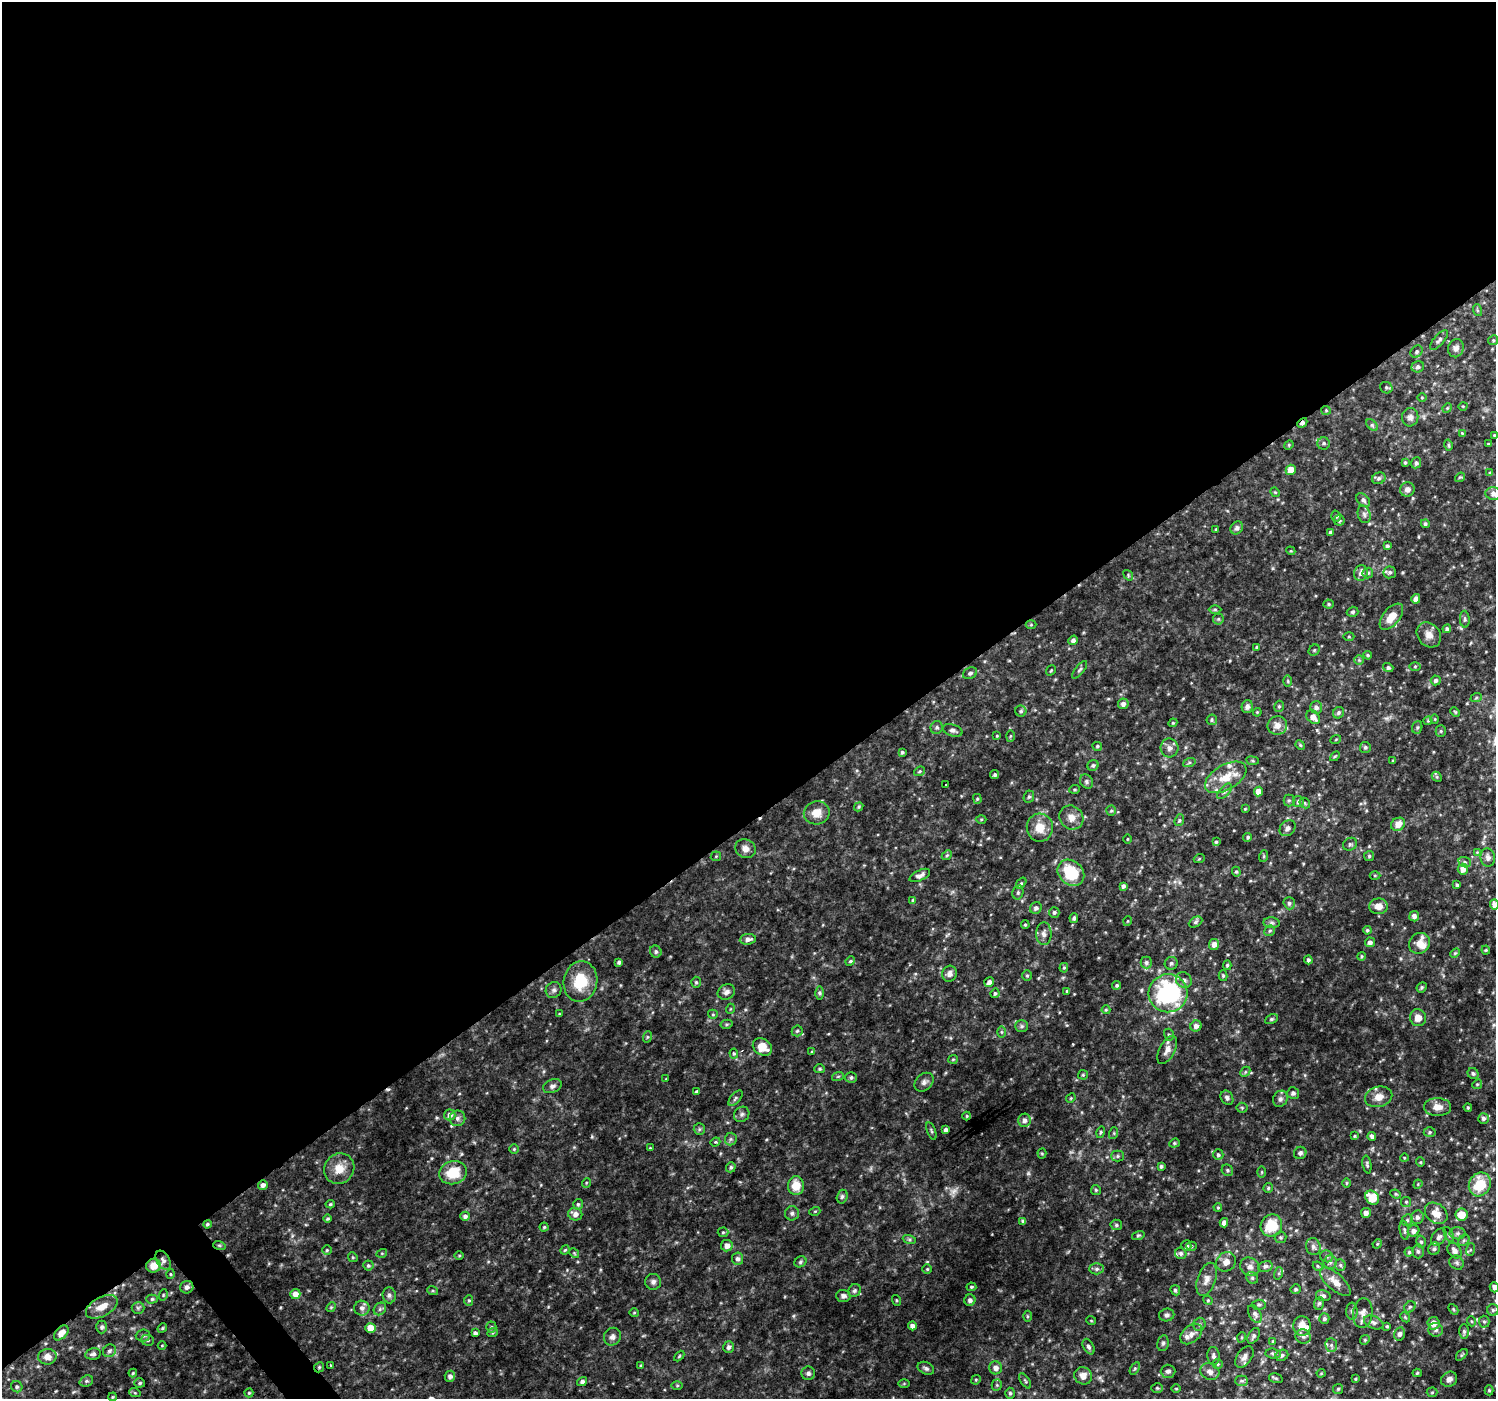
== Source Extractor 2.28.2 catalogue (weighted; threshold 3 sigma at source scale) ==
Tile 2 of 4 x 4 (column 2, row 1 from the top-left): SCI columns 1500-2993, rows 4391-5787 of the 5980 x 5922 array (HDU 1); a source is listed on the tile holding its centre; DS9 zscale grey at full resolution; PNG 1498 x 1401 px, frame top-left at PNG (2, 2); each listed source drawn as its Kron ellipse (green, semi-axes under 4 px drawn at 4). Shown black and unused: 59% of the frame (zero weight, under 2 of 3 exposures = <1% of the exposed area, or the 3 px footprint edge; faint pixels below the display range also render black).
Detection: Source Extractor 2.28.2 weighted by HDU 2 'WHT'; one run over the whole footprint, this tile lists its part. Background 0.0476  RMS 0.0074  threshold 0.0333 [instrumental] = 3 sigma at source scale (4.5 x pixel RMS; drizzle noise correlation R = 1.50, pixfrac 1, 0.0396/0.0396 arcsec/px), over >= 5 px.
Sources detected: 470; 3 too faint to see at this stretch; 3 cosmic-ray / hot-pixel residue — neither listed nor drawn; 10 inside a brighter listed object's ellipse — not listed separately; the other 454 listed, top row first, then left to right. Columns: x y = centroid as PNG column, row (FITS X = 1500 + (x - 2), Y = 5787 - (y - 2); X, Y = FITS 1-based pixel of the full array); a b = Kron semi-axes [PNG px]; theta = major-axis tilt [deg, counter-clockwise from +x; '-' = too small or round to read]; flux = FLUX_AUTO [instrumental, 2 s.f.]
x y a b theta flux
1477 310 6 4 -72 0.85
1439 340 12 5 50 2.3
1493 340 5 4 - 1
1456 348 9 7 72 3.4
1417 351 7 5 49 1.6
1418 367 6 5 - 2.1
1386 388 6 5 - 1.2
1422 397 5 3 - 0.63
1463 406 4 3 - 0.56
1447 408 5 4 - 0.83
1326 410 5 4 - 0.86
1410 417 9 8 - 3.1
1302 423 6 4 45 2.2
1372 425 7 4 -45 1.3
1462 433 4 4 - 0.63
1494 435 4 3 - 0.69
1324 443 6 6 - 1.8
1488 444 3 3 - 0.71
1289 445 5 4 - 0.92
1448 445 5 4 - 1.1
1405 462 4 3 - 0.99
1416 463 6 5 - 1.7
1291 470 5 5 - 9.5
1490 473 4 4 - 1
1460 477 5 4 - 0.83
1379 478 7 5 26 2
1407 489 7 7 - 3.6
1275 492 5 4 - 0.76
1494 494 8 6 -6 3.3
1363 500 8 5 -45 2.1
1364 514 9 6 -74 2.3
1336 516 6 4 -74 1.4
1339 520 5 5 - 1.5
1425 524 4 4 - 1.4
1237 528 7 6 - 2.2
1216 529 4 3 - 0.66
1330 532 4 3 - 1.4
1387 546 4 4 - 1.5
1291 551 4 3 - 0.67
1390 572 6 6 - 1.8
1361 573 8 6 70 3.6
1368 573 5 5 - 1.4
1128 575 6 4 -52 0.95
1416 599 5 4 - 5.2
1329 604 5 4 - 1.2
1215 609 6 4 -1 1.1
1353 612 6 5 - 1.4
1391 617 15 8 50 10
1218 619 5 5 - 1.3
1465 619 8 5 -85 1.5
1031 625 5 3 - 0.73
1447 629 4 4 - 1.9
1429 635 13 11 -52 5.9
1349 637 5 3 - 0.84
1073 640 5 4 - 2.6
1257 647 4 4 - 0.88
1314 650 6 5 - 1.1
1368 655 4 3 - 0.95
1359 660 5 5 - 1.1
1415 666 6 4 1 0.92
1388 668 5 4 - 1.7
1051 670 5 3 - 0.8
1080 670 10 4 50 1.6
970 673 7 5 28 1.7
1436 680 5 5 - 1.7
1288 681 6 4 -89 0.89
1476 698 6 3 19 0.94
1123 704 5 5 - 2.8
1279 706 6 4 75 1.2
1247 707 6 5 - 2.8
1316 707 6 6 - 2.6
1021 711 5 5 - 1.5
1257 712 4 4 - 0.73
1455 712 5 4 - 0.84
1338 713 6 5 - 1.7
1313 717 8 6 -45 5.3
1435 719 5 3 - 0.59
1212 720 5 5 - 1.2
1428 721 4 4 - 0.72
1173 723 4 4 - 0.91
1277 725 10 9 - 5
937 727 7 6 - 1.5
1417 727 6 5 - 1.2
953 730 10 6 -16 2.4
1441 731 5 5 - 0.97
997 736 4 3 - 0.69
1010 736 6 4 88 0.93
1336 739 5 3 - 0.68
1300 745 5 4 - 0.83
1097 746 4 4 - 1.2
1365 747 5 5 - 1.6
1169 748 9 9 - 3.4
902 752 4 3 - 1.1
1335 756 6 3 44 0.92
1252 761 6 3 -9 0.88
1393 761 3 3 - 0.79
1189 763 6 4 19 1.2
1093 765 6 5 - 1.3
919 771 6 4 22 1.1
995 775 5 4 - 1.6
1226 777 23 12 30 15
1437 777 5 4 - 0.97
1086 781 7 6 - 1.9
946 785 3 3 - 1.7
1075 789 5 3 - 0.88
1225 791 9 5 48 1.9
1258 792 5 4 - 7.2
1029 797 6 5 - 1.2
977 799 5 4 - 0.95
1289 800 6 5 - 1.3
1298 801 5 5 - 1.8
1305 803 6 4 -49 1
859 807 5 4 - 0.98
1245 809 3 3 - 0.62
1111 811 5 4 - 1.1
817 813 13 11 12 8.4
1071 817 12 11 - 6.5
981 819 5 3 - 0.72
1179 820 6 4 68 1.2
1398 824 7 6 - 6.7
1040 828 14 13 - 10
1288 828 9 7 47 2.8
1248 837 4 4 - 1.1
1127 839 4 3 - 0.59
1216 842 4 4 - 1
1350 844 7 6 - 1.5
745 849 10 9 - 4.9
1477 852 4 4 - 0.58
947 855 5 4 - 1
716 856 5 5 - 1
1264 856 6 4 72 0.82
1369 856 5 5 - 1.1
1488 857 9 7 -83 2.8
1199 859 5 3 - 0.72
1465 862 6 5 - 1.5
1463 869 5 5 - 3.9
1236 872 5 4 - 0.93
1071 873 14 12 -42 31
920 875 11 5 26 2.8
1375 875 5 3 - 0.74
1021 883 6 4 52 1.1
1457 885 4 3 - 1.4
1123 886 4 3 - 1.9
1018 892 7 5 75 1.6
913 900 4 4 - 0.87
1289 903 6 5 - 1.7
1495 905 5 4 - 4.1
1378 906 9 7 -3 5.8
1036 908 6 5 - 2.3
1054 912 5 5 - 1.5
1414 916 5 5 - 3.3
1074 918 5 4 - 1.7
1128 921 5 3 - 0.59
1195 922 7 5 28 1.7
1272 923 8 5 -6 1.9
1025 925 4 3 - 0.91
1367 930 4 4 - 1.2
1270 931 6 5 - 1.3
1044 934 11 7 90 3.6
748 939 8 5 6 3.3
1370 942 5 5 - 2.5
1419 943 11 10 - 5.8
1214 944 6 5 - 4.1
1486 950 4 4 - 0.78
656 952 6 5 - 1.6
1455 953 5 4 - 0.94
1361 956 4 4 - 0.95
1308 960 4 4 - 1.7
850 961 5 4 - 1.2
619 962 4 3 - 1.9
1146 962 6 5 - 1.9
1171 963 6 6 - 1.6
1227 965 5 4 - 1.1
1064 968 5 4 - 0.89
949 974 8 7 - 3
1027 976 5 4 - 1
1223 976 5 4 - 1.1
1184 980 8 7 - 3.2
580 981 20 17 79 24
696 982 5 4 - 1.1
989 982 5 4 - 3
1117 985 4 4 - 1.3
1422 987 5 5 - 1.1
554 990 8 7 - 2.3
1067 991 4 4 - 0.91
726 992 9 7 29 3.1
819 993 6 4 -89 1.3
995 993 5 4 - 1.2
1168 993 19 19 - 99
730 1009 5 3 - 0.67
1106 1010 4 4 - 0.81
559 1014 4 3 - 0.63
713 1014 5 4 - 0.93
1418 1018 8 8 - 6.7
1271 1019 7 4 26 1.2
727 1024 6 4 12 0.95
1022 1026 6 5 - 1.5
1196 1026 5 5 - 3.3
797 1031 5 5 - 1.3
1001 1032 6 4 -89 0.98
1169 1035 6 4 -74 1.2
647 1037 6 4 72 0.89
762 1047 10 8 -32 10
1167 1050 15 7 61 5.1
812 1052 4 4 - 1.1
734 1053 5 4 - 0.9
953 1059 5 4 - 0.84
820 1069 5 4 - 1
1245 1072 6 4 47 1.1
1473 1073 6 5 - 1.4
1083 1075 5 5 - 0.9
838 1076 6 3 19 0.86
851 1077 6 5 - 1.6
666 1079 3 3 - 0.57
924 1082 10 8 45 3.1
1477 1084 5 4 - 0.94
552 1086 10 6 23 2.5
697 1091 4 3 - 1.1
1293 1093 6 6 - 2.2
1379 1097 14 10 14 6.7
735 1098 9 5 50 1.5
1071 1098 5 4 - 0.79
1227 1098 7 6 - 2.1
1280 1099 8 7 - 2.7
1438 1107 13 9 0 6.4
1468 1107 4 3 - 0.86
1242 1108 5 5 - 0.97
742 1114 8 7 - 2.1
450 1115 6 5 - 3.8
967 1116 4 4 - 0.83
457 1118 8 7 - 2.5
1483 1118 5 5 - 2
1024 1120 6 6 - 3.1
699 1129 6 5 - 1.4
946 1130 4 4 - 2.3
931 1131 9 3 -71 1.3
1101 1132 6 4 74 1
1430 1132 6 5 - 1.2
1114 1133 6 4 72 0.98
1355 1136 4 3 - 0.83
1372 1136 4 4 - 2.4
731 1139 6 6 - 1.7
715 1142 5 4 - 1
1174 1143 5 4 - 0.97
650 1148 3 3 - 0.69
514 1149 4 4 - 0.99
1042 1153 5 4 - 0.85
1300 1153 6 6 - 2.1
1218 1155 5 5 - 1.5
1117 1156 6 5 - 1.3
1404 1158 4 3 - 0.58
1420 1162 5 4 - 0.83
1367 1165 9 4 -80 1.3
1161 1166 4 3 - 1.5
731 1167 5 4 - 1.5
339 1169 16 14 48 11
1227 1170 6 5 - 1.4
1262 1172 5 3 - 0.76
453 1173 14 11 16 20
586 1183 5 3 - 0.7
1346 1183 5 3 - 0.73
1418 1184 5 4 - 0.67
1480 1184 12 10 60 26
263 1185 5 4 - 3.2
796 1186 9 8 - 11
1268 1188 5 4 - 1.1
1096 1190 5 5 - 1.1
1396 1194 5 4 - 1
842 1197 7 5 73 1.8
1372 1198 7 6 - 18
1406 1202 5 5 - 1.1
330 1204 4 4 - 1
578 1204 5 4 - 1.3
1218 1207 4 3 - 0.86
815 1211 5 3 - 0.77
792 1213 7 7 - 2.1
1366 1213 5 5 - 2.8
1436 1213 12 9 -38 9.3
575 1214 7 6 - 4.2
1461 1215 6 6 - 12
465 1216 5 4 - 2.2
1417 1217 7 6 - 2.6
328 1219 4 4 - 1
1407 1220 6 5 - 1.4
1023 1221 4 4 - 2.1
1224 1223 4 4 - 3.1
207 1224 4 4 - 1.3
1116 1225 6 5 - 1.5
1271 1226 11 10 - 22
544 1227 4 4 - 0.97
1404 1230 9 4 -79 1.7
1413 1231 6 5 - 3.1
723 1232 5 5 - 1
1458 1233 8 6 1 2.1
1449 1235 8 4 -63 1.2
1138 1236 6 4 15 1.2
1280 1237 6 6 - 1.2
1439 1237 9 6 54 2.6
909 1239 7 4 -18 1.4
1464 1240 6 4 44 1.4
1421 1242 6 5 - 1.5
1377 1244 5 4 - 0.81
219 1245 6 4 -18 1.1
727 1246 6 6 - 4.2
1186 1246 5 5 - 1.7
1192 1246 5 4 - 0.95
1313 1247 8 7 - 2.6
1434 1249 6 6 - 1.7
327 1250 4 4 - 0.98
565 1250 5 4 - 0.89
1470 1250 6 4 72 1.1
1418 1251 7 5 -87 1.7
1454 1251 8 6 -57 4.2
1409 1252 4 4 - 1
382 1253 5 3 - 0.69
574 1253 5 4 - 0.96
1181 1253 6 5 - 1.9
459 1256 5 3 - 0.75
1327 1256 6 6 - 1.6
353 1257 5 4 - 0.85
737 1259 6 5 - 2.4
163 1260 10 6 -59 3.2
800 1262 6 5 - 1.5
1226 1262 10 9 - 5.1
1330 1262 6 6 - 2.2
1457 1263 7 6 - 1.7
368 1265 5 5 - 1.3
1340 1265 6 5 - 1.5
154 1266 7 7 - 9.6
1265 1266 7 5 13 2.1
1318 1266 5 4 - 0.98
1250 1267 10 9 - 3.9
927 1269 4 4 - 1
1097 1269 7 5 2 1.9
1279 1273 6 4 72 1.4
170 1274 5 3 - 0.8
1252 1278 6 5 - 1.5
1207 1279 17 9 71 5.6
653 1282 8 8 - 2.4
1335 1282 19 8 -42 8.3
187 1287 6 6 - 3.4
971 1287 5 4 - 1.1
1494 1287 5 4 - 2.5
1295 1289 5 4 - 1.4
1175 1290 5 4 - 1.5
433 1291 5 3 - 0.89
854 1291 7 6 - 1.8
295 1294 5 5 - 6.2
163 1295 6 3 72 0.81
389 1295 8 6 -84 2.2
843 1296 7 6 - 2.5
1323 1296 7 5 -15 2
152 1299 6 4 1 1.5
469 1300 5 4 - 1.1
896 1300 5 3 - 0.73
970 1300 6 5 - 2.3
1208 1300 5 4 - 0.89
1319 1303 6 5 - 1.4
1259 1305 7 5 3 1.3
102 1307 17 9 29 9
331 1307 5 4 - 0.87
1410 1307 6 5 - 1.4
138 1308 6 6 - 1.5
362 1308 7 7 - 3.3
380 1309 7 5 47 1.7
1453 1309 6 4 -47 0.93
1493 1310 6 6 - 1.6
1352 1311 8 5 -88 2.1
634 1313 5 3 - 0.76
1363 1313 15 10 83 5.4
1255 1314 10 6 -60 2.4
1167 1315 7 6 - 2
1027 1316 5 3 - 0.94
1405 1317 5 4 - 0.99
1324 1319 5 5 - 1.7
1091 1320 5 3 - 0.63
1471 1321 5 3 - 0.68
1374 1322 10 6 -22 2.8
1484 1322 6 5 - 1.4
1433 1323 6 6 - 5.2
1199 1324 7 6 - 1.7
912 1326 4 4 - 3.8
1302 1326 10 8 -86 8.8
1387 1326 4 3 - 0.95
102 1327 6 5 - 1.6
491 1327 5 5 - 1.1
162 1328 5 4 - 1.1
370 1328 5 5 - 11
1436 1330 7 7 - 2.2
493 1332 5 3 - 0.9
1464 1332 7 5 -89 1.6
61 1333 9 5 47 5.3
475 1333 4 4 - 2.1
1191 1334 12 8 41 4.7
1399 1334 6 5 - 2.5
143 1336 7 6 - 2
1254 1336 8 5 62 2
1303 1336 8 7 - 2.6
612 1337 9 8 - 3.2
1242 1337 5 3 - 0.7
148 1340 6 5 - 1.5
1365 1340 5 4 - 0.96
1273 1341 4 3 - 0.92
1163 1343 8 5 79 1.7
1331 1345 7 6 - 2
162 1346 4 3 - 0.6
728 1347 6 5 - 2.3
1088 1347 8 5 -62 2
109 1351 7 6 - 2.1
1273 1353 8 5 -5 1.5
93 1354 8 5 12 2.3
1282 1355 6 5 - 1.9
1462 1355 7 4 46 1
679 1356 6 3 46 0.84
1213 1356 9 6 -84 2.7
47 1357 9 7 3 5.1
1244 1357 12 7 53 3.9
1218 1364 5 4 - 0.93
331 1365 3 2 - 0.93
641 1365 4 3 - 0.75
319 1367 5 4 - 1.1
926 1368 9 6 -26 2
996 1368 6 6 - 3.8
1135 1368 7 4 58 1.2
1168 1371 7 6 - 2.4
1210 1372 10 8 -25 4
133 1373 4 4 - 0.89
808 1373 7 7 - 2.4
1321 1373 4 4 - 0.68
1417 1373 4 4 - 1
450 1376 5 5 - 2.9
1083 1376 9 8 - 5.6
1276 1378 7 4 -13 1.2
1355 1379 4 4 - 0.86
1449 1379 8 7 - 3.7
976 1380 5 4 - 0.9
86 1381 7 5 21 1.6
1025 1381 9 3 -56 1.1
1242 1381 6 5 - 1.6
582 1382 5 4 - 2
140 1383 5 4 - 1.3
904 1383 6 4 1 0.74
677 1385 5 3 - 0.84
997 1385 5 5 - 1.2
17 1387 6 5 - 1.7
1157 1388 6 5 - 1
1176 1388 5 3 - 0.69
1338 1389 5 5 - 1.2
1489 1390 5 4 - 1.1
1432 1392 5 5 - 1.1
135 1393 6 3 -18 0.88
249 1393 4 4 - 0.91
1010 1393 5 4 - 1.3
113 1397 4 3 - 0.9
Overlapping masked pixels (flux is a lower limit): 4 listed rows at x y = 1302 423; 154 1266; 1244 1357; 319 1367
Isophote crosses this tile's border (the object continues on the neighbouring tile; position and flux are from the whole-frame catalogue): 3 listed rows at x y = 1494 494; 1495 905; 1494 1287